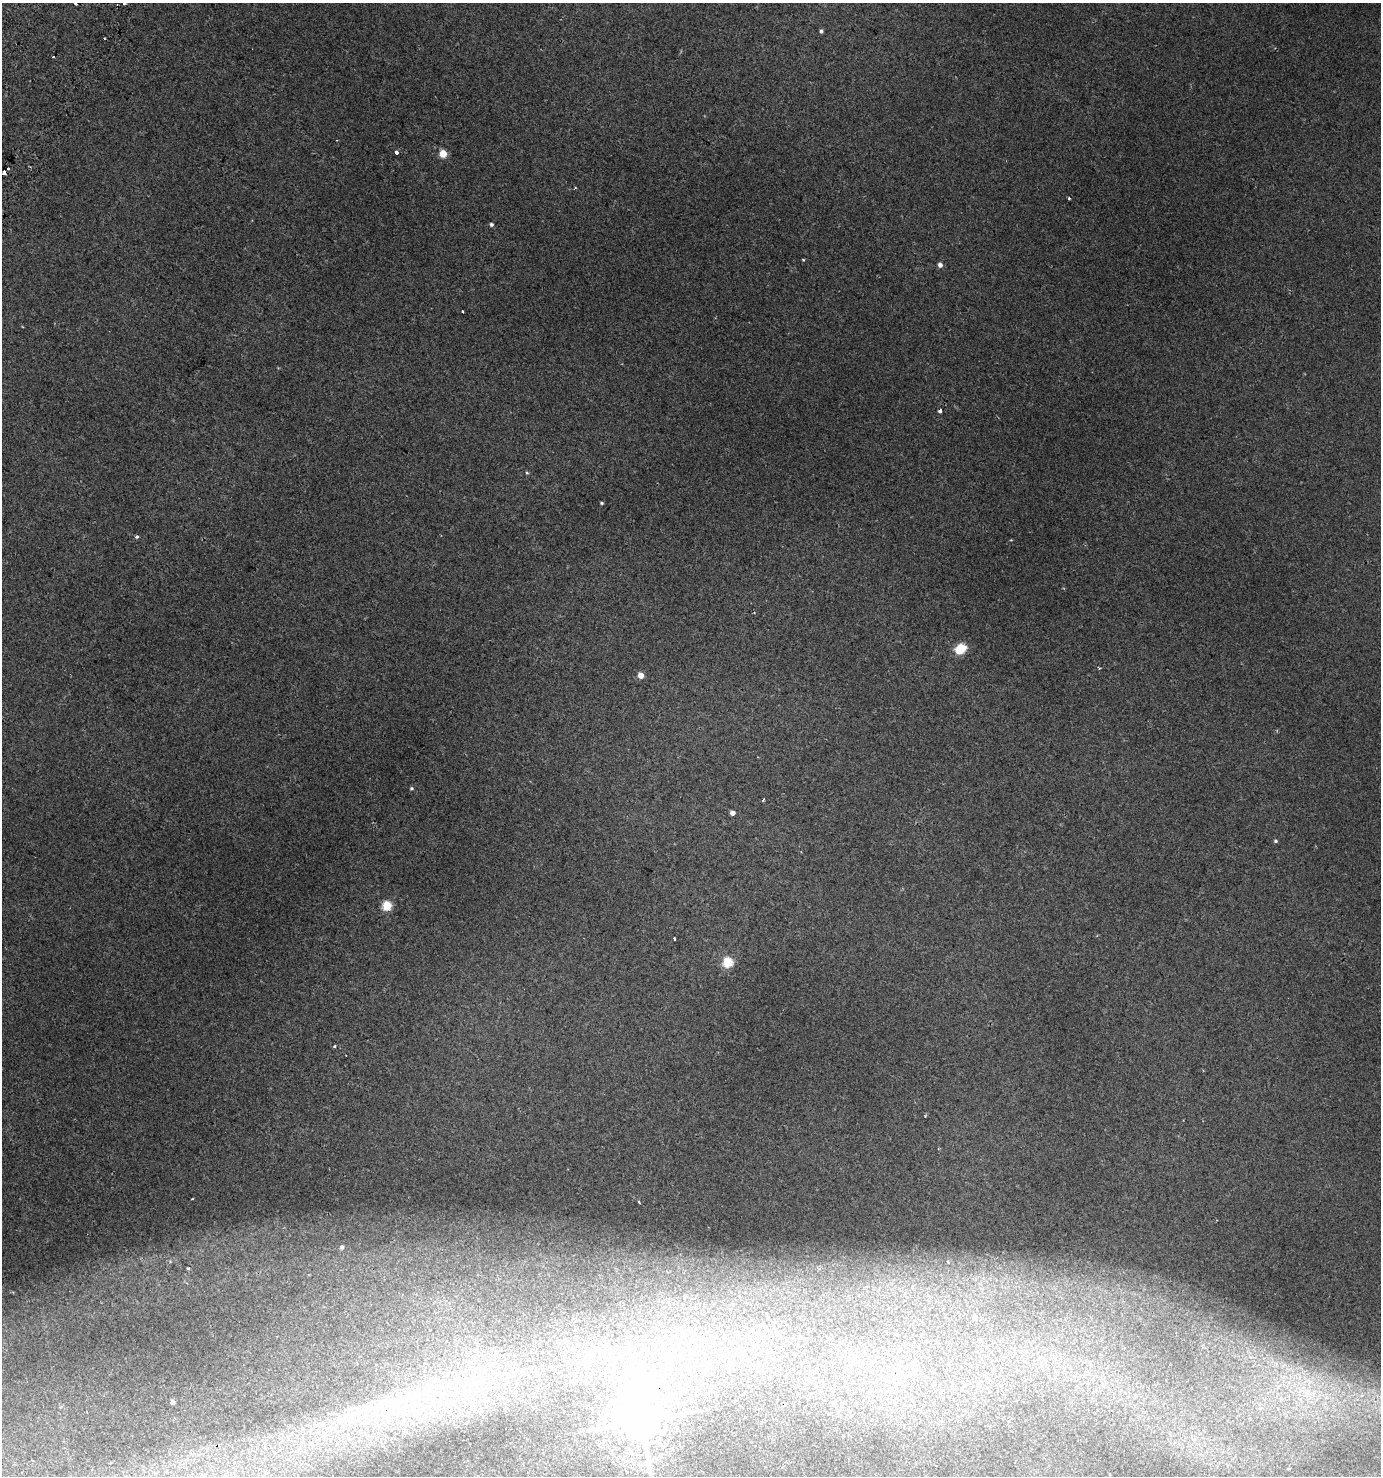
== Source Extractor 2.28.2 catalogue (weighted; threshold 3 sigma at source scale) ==
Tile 11 of 4 x 4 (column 3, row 3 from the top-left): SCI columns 3013-4391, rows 1526-2999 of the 6090 x 5992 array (HDU 1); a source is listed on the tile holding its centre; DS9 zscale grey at full resolution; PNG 1383 x 1478 px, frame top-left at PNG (2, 3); no overlay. Shown black and unused: <1% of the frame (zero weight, under 2 of 3 exposures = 4% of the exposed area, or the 3 px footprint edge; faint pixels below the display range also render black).
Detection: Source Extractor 2.28.2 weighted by HDU 2 'WHT'; one run over the whole footprint, this tile lists its part. Background 0.00663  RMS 0.0036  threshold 0.0161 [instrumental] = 3 sigma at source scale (4.5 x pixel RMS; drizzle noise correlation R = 1.50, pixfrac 1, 0.0396/0.0396 arcsec/px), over >= 5 px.
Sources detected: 43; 2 cosmic-ray / hot-pixel residue — not listed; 2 inside a brighter listed object's ellipse — not listed separately; the other 39 listed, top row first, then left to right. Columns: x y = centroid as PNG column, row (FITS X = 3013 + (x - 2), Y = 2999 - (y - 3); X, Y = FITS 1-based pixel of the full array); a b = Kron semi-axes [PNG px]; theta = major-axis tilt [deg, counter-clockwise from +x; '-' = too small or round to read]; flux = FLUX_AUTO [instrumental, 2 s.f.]
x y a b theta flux
76 3 3 3 - 1.4
124 3 3 2 - 0.44
821 31 4 4 - 0.76
53 57 3 2 - 0.83
396 152 3 3 - 3.3
443 154 5 5 - 9.2
8 169 3 3 - 0.71
4 172 4 3 - 3.6
1069 198 3 3 - 0.61
491 224 4 4 - 0.71
803 260 3 3 - 0.32
940 265 5 5 - 1.7
462 311 3 3 - 0.66
940 411 3 3 - 2.2
527 473 5 3 - 0.36
602 503 4 3 - 0.44
137 537 3 3 - 0.87
961 649 8 5 39 24
1099 668 4 3 - 0.42
641 675 5 4 - 3.8
411 788 5 4 - 0.48
763 800 3 2 - 0.57
732 813 4 4 - 1.7
1275 841 4 4 - 0.56
387 905 5 5 - 19
675 939 4 2 - 0.48
727 962 5 5 - 25
335 1046 4 3 - 0.62
925 1116 3 3 - 0.25
639 1202 3 2 - 0.42
342 1247 5 4 - 0.83
948 1262 5 4 - 0.7
188 1268 4 3 - 0.41
975 1318 5 5 - 1.3
729 1366 6 5 - 0.9
408 1400 66 41 39 69
172 1402 4 4 - 1.7
685 1413 16 7 8 2.5
641 1421 15 12 -73 1400
Overlapping masked pixels (flux is a lower limit): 3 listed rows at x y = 4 172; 940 411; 641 1421
Isophote crosses this tile's border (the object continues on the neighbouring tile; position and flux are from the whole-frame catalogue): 2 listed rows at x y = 76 3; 124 3